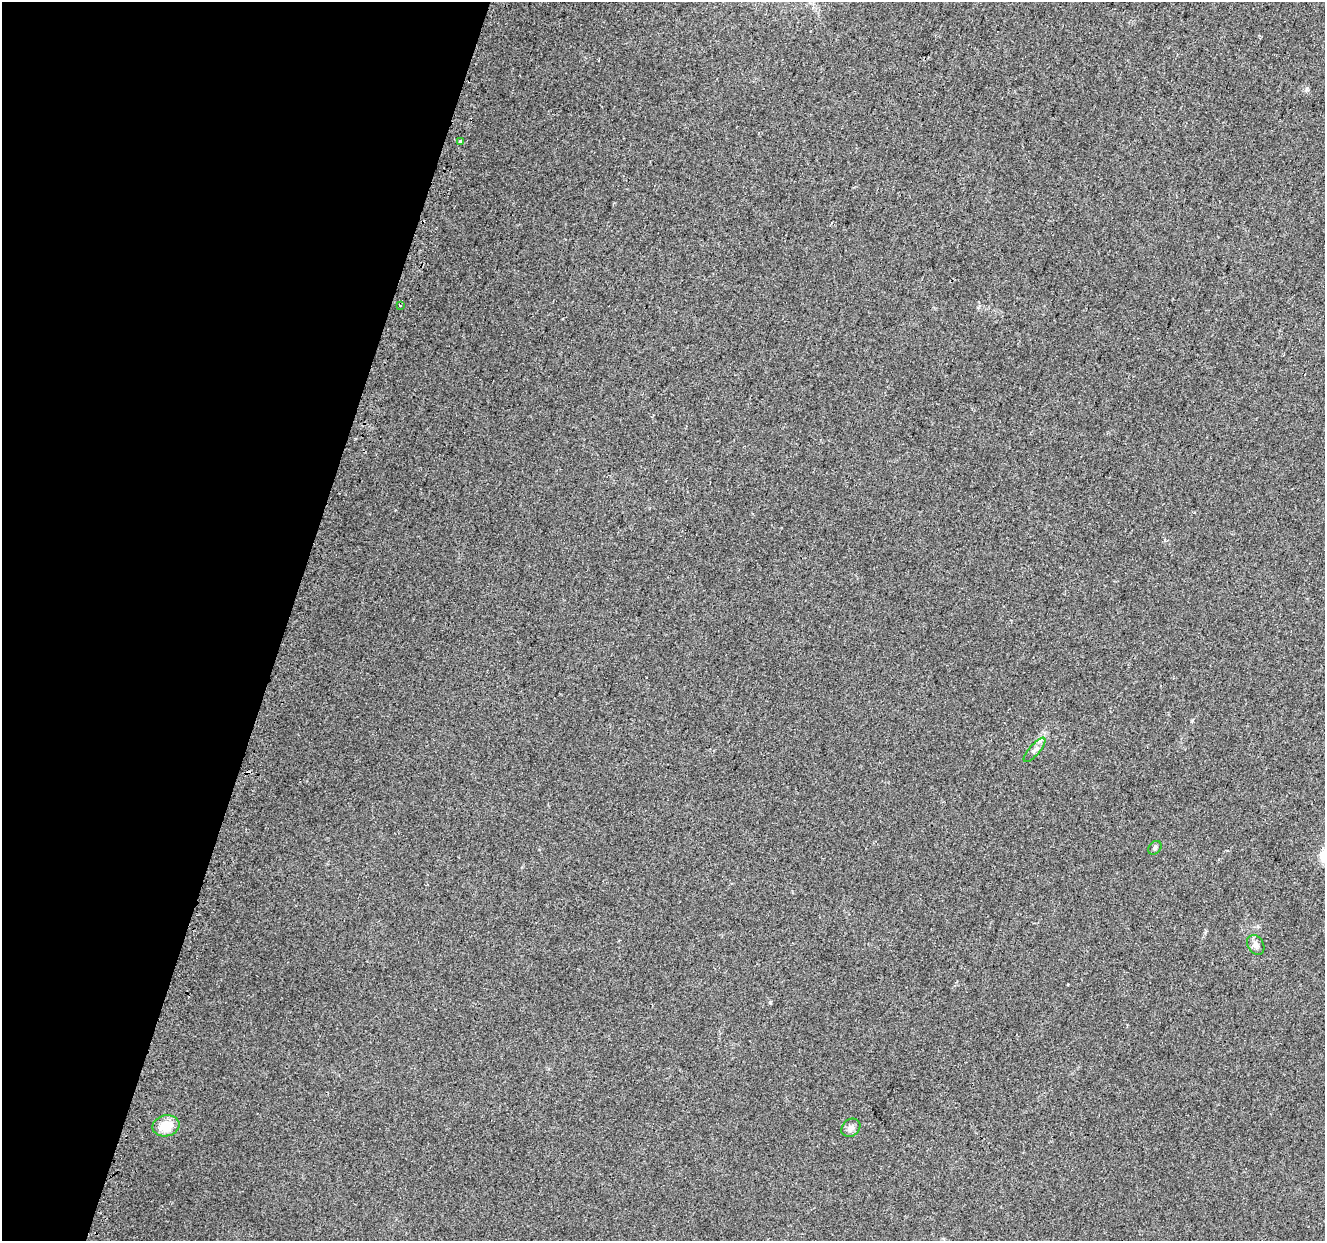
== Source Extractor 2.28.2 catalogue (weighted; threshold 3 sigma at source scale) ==
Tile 9 of 4 x 4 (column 1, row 3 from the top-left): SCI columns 38-1360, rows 1572-2810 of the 5424 x 5592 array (HDU 1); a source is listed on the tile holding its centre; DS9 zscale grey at full resolution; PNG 1327 x 1243 px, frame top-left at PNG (2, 2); each listed source drawn as its Kron ellipse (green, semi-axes under 4 px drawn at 4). Shown black and unused: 22% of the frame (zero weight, under 2 of 3 exposures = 3% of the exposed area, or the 3 px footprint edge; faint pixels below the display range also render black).
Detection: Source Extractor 2.28.2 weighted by HDU 2 'WHT'; one run over the whole footprint, this tile lists its part. Background 0.0309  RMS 0.0073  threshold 0.0328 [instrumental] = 3 sigma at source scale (4.5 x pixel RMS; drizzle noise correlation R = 1.50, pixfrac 1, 0.0396/0.0396 arcsec/px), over >= 5 px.
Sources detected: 10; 3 cosmic-ray / hot-pixel residue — neither listed nor drawn; the other 7 listed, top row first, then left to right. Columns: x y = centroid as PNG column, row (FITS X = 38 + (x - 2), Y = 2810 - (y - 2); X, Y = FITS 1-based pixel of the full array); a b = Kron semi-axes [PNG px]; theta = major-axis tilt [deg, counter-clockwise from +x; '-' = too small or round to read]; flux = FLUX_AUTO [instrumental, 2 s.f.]
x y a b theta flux
461 142 3 3 - 7.1
400 305 3 2 - 0.71
1035 750 15 5 49 3.1
1155 848 8 5 47 1.6
1256 945 10 8 -59 3.1
166 1126 14 10 11 14
851 1128 10 8 41 3.3